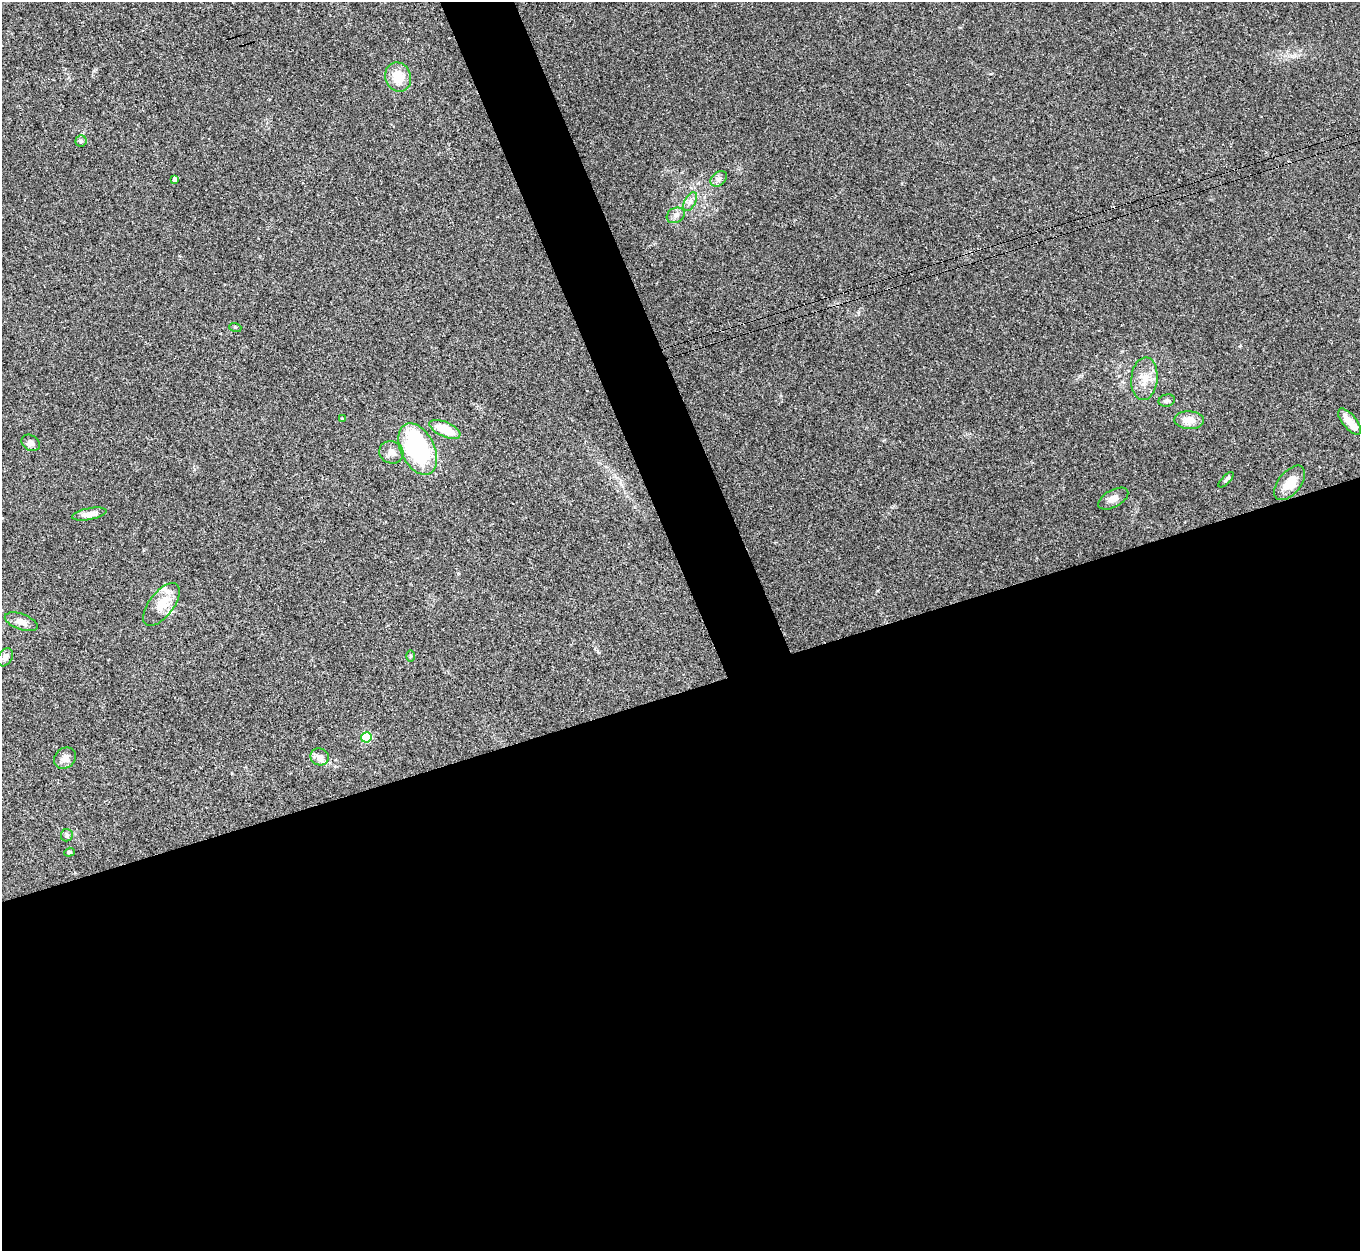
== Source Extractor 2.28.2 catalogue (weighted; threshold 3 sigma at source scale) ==
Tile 15 of 4 x 4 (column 3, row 4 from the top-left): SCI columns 2729-4086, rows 286-1534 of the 5454 x 5439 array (HDU 1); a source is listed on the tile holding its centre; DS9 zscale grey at full resolution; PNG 1362 x 1253 px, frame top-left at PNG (2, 2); each listed source drawn as its Kron ellipse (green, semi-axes under 4 px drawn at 4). Shown black and unused: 48% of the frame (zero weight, under 3 of 4 exposures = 1% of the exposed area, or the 3 px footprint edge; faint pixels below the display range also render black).
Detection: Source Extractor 2.28.2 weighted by HDU 2 'WHT'; one run over the whole footprint, this tile lists its part. Background 0.0606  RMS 0.0052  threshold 0.0236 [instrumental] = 3 sigma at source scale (4.5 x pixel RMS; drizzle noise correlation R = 1.50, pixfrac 1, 0.05/0.05 arcsec/px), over >= 5 px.
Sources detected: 31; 1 cosmic-ray / hot-pixel residue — neither listed nor drawn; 1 inside a brighter listed object's ellipse — not listed separately; the other 29 listed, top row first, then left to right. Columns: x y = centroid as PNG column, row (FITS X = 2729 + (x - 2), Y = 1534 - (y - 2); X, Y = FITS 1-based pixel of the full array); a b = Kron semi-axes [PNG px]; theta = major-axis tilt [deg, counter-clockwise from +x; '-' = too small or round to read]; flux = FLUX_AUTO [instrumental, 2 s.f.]
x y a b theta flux
398 77 15 12 -69 9.7
81 141 5 5 - 1
174 179 4 3 - 1.6
719 179 9 6 41 2
690 202 10 5 62 2.2
676 215 9 7 29 2.1
235 327 6 4 -18 0.58
1144 379 21 13 84 8
1167 401 8 6 15 1.5
342 419 4 3 - 0.44
1189 420 15 9 -2 5.5
1350 422 16 7 -51 6.9
445 429 16 7 -24 12
31 443 10 7 -34 2.3
418 449 27 16 -64 70
391 452 12 11 - 3.7
1226 480 10 3 45 0.98
1290 483 20 11 51 8.6
1113 499 16 8 29 3.7
89 514 17 6 11 4.2
161 604 25 12 52 13
21 622 17 8 -20 4
410 656 6 4 89 0.65
5 657 10 7 59 2.6
366 737 5 5 - 32
320 757 9 8 - 2.5
65 758 12 9 41 3.5
67 835 6 6 - 1.1
69 852 5 4 - 0.62
Unlisted compact peaks at least as high as the median listed source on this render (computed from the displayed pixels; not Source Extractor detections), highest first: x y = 1240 346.